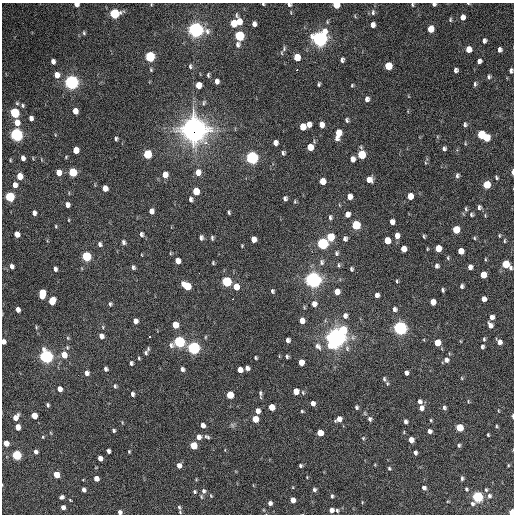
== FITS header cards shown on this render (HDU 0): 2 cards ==
NAXIS1  =                  512 / Axis length
NAXIS2  =                  512 / Axis length

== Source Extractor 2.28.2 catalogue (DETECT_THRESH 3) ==
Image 512 x 512 px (HDU 0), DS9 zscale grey, 1 PNG px = 1 image px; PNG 516 x 516 px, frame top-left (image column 1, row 512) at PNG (2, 3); no overlay
Background 1170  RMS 35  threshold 104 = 3 sigma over >= 5 px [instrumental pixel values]
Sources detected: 286; all 286 listed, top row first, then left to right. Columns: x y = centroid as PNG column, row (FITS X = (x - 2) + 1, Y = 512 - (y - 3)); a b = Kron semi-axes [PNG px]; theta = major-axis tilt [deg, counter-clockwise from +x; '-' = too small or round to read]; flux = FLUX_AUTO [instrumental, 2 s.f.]
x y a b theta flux
468 3 4 3 - 2.3e+03
76 4 4 4 - 1.3e+04
263 4 3 3 - 2.3e+03
289 4 5 4 - 5.4e+03
434 4 4 3 - 5.3e+03
336 5 5 5 - 5.2e+04
412 5 5 3 - 2.7e+03
373 12 8 5 89 5.1e+03
114 14 6 6 - 2.0e+05
462 17 5 5 - 1.3e+04
450 20 6 4 90 3.3e+03
239 22 8 6 -83 2.8e+04
233 23 7 5 79 4.9e+04
254 24 5 4 - 9.6e+03
373 25 5 4 - 1.1e+04
431 29 6 5 - 3.9e+04
196 30 6 6 - 1.1e+06
84 33 5 4 - 3.1e+03
239 36 6 5 - 2.0e+05
320 39 7 6 - 1.1e+06
484 41 5 4 - 6.6e+03
237 44 8 6 83 8.1e+03
284 49 9 5 66 5.2e+03
469 49 5 5 - 2.4e+04
499 50 5 4 - 7.6e+03
150 57 6 5 - 2.1e+05
297 57 6 5 - 4.3e+04
342 60 5 4 - 5.9e+03
53 61 5 4 - 9.4e+03
479 61 5 4 - 8.2e+03
190 66 6 4 -88 4.2e+03
388 66 6 5 - 6.0e+04
151 70 5 4 - 2.7e+03
297 70 3 2 - 3.3e+03
456 70 4 4 - 6.2e+03
511 71 5 3 - 5.9e+03
57 75 6 5 - 1.9e+04
208 75 4 3 - 3.5e+03
489 77 5 5 - 4.4e+03
217 81 5 4 - 8.8e+03
71 82 6 6 - 9.2e+05
319 84 4 3 - 3.4e+03
475 84 6 4 -89 4.2e+03
198 85 5 5 - 2.6e+04
352 85 4 3 - 2.4e+03
367 99 5 4 - 8.2e+03
204 102 7 5 63 4.2e+03
22 105 6 5 - 4.0e+03
75 111 5 4 - 2.0e+04
14 113 6 5 - 1.8e+05
31 118 5 4 - 8.7e+03
347 120 6 4 -86 4.4e+03
17 122 6 5 - 2.1e+04
465 124 5 5 - 4.6e+03
309 125 5 5 - 1.4e+04
321 125 5 5 - 1.5e+04
302 127 6 5 - 3.2e+04
194 129 10 10 - 2.6e+06
338 134 9 5 76 3.9e+04
16 135 6 5 - 6.3e+05
481 135 6 5 - 8.9e+04
486 138 6 5 - 5.0e+04
116 139 4 3 - 3.7e+03
275 143 5 4 - 1.2e+04
465 143 5 3 - 2.1e+03
310 147 5 5 - 3.3e+04
444 148 5 4 - 5.1e+03
76 150 5 5 - 3.0e+04
283 153 5 3 - 4.3e+03
147 154 6 5 - 1.0e+05
361 155 6 5 - 9.0e+04
23 158 5 4 - 9.0e+03
252 158 6 5 - 6.1e+05
352 159 5 4 - 1.2e+04
10 160 5 3 - 2.1e+03
59 172 5 5 - 2.2e+04
72 172 6 5 - 1.1e+05
198 172 7 6 - 1.8e+04
513 172 5 2 - 1.2e+04
165 175 6 5 - 2.0e+04
19 176 5 5 - 3.1e+04
457 176 5 4 - 5.3e+03
496 177 4 3 - 3.3e+03
369 180 7 6 - 1.6e+04
322 181 5 5 - 2.5e+04
15 185 5 5 - 1.4e+04
486 185 6 5 - 6.1e+04
105 188 5 5 - 1.9e+04
196 191 6 5 - 4.9e+04
349 196 6 5 - 1.5e+04
410 196 5 5 - 2.5e+04
10 197 6 5 - 2.0e+05
285 198 4 4 - 5.6e+03
190 199 6 4 88 6.0e+03
295 202 5 4 - 3.0e+03
67 205 5 4 - 1.0e+04
479 207 6 5 - 5.1e+03
466 209 7 4 -76 3.4e+03
151 211 5 4 - 1.3e+04
229 212 4 2 - 3.2e+03
34 213 5 4 - 8.8e+03
347 214 5 4 - 1.2e+04
471 215 4 4 - 3.7e+03
330 217 6 4 88 4.7e+03
69 220 5 3 - 1.8e+03
392 222 5 4 - 1.1e+04
356 225 6 5 - 1.2e+05
56 226 5 3 - 2.1e+03
456 230 6 5 - 5.0e+04
17 234 5 4 - 1.9e+04
141 234 5 4 - 5.5e+03
499 235 6 3 82 2.3e+03
397 236 5 5 - 1.4e+04
424 236 3 3 - 2.8e+03
330 237 6 5 - 7.4e+04
201 238 5 4 - 6.7e+03
212 238 6 4 -84 3.8e+03
474 238 5 4 - 2.7e+03
253 239 5 5 - 1.7e+04
345 239 5 4 - 6.4e+03
387 241 5 5 - 3.5e+04
504 241 6 3 90 2.6e+03
123 242 6 4 -77 5.7e+03
100 244 5 4 - 5.8e+03
322 244 6 5 - 3.6e+05
242 246 3 2 - 1.9e+03
438 248 5 5 - 3.2e+04
403 249 5 5 - 1.9e+04
461 251 5 5 - 2.5e+04
170 253 5 3 - 2.2e+03
336 253 6 5 - 4.8e+03
86 256 6 5 - 1.7e+05
448 258 5 3 - 2.5e+03
485 259 5 3 - 2.1e+03
177 261 5 4 - 1.7e+04
322 262 8 6 81 6.8e+03
213 263 4 3 - 2.6e+03
506 264 7 5 -37 6.5e+04
339 265 6 4 -75 3.7e+03
12 266 6 5 - 9.7e+03
437 266 4 4 - 6.1e+03
133 267 5 4 - 4.8e+03
470 267 5 4 - 9.5e+03
55 269 4 4 - 6.8e+03
351 269 4 4 - 3.9e+03
199 273 2 2 - 3.3e+03
483 275 5 5 - 2.9e+04
313 280 6 6 - 1.3e+06
397 281 4 4 - 2.9e+03
226 282 6 5 - 2.0e+05
187 286 7 5 -38 7.7e+04
462 286 4 3 - 4.8e+03
236 287 6 5 - 2.4e+04
443 290 4 3 - 3.8e+03
272 291 4 3 - 4.0e+03
337 292 5 5 - 2.0e+04
42 294 8 5 82 6.2e+04
377 295 4 4 - 8.0e+03
233 299 3 2 - 3.2e+03
484 299 5 4 - 1.0e+04
52 301 6 5 - 5.0e+04
433 302 5 5 - 2.3e+04
110 304 5 4 - 3.9e+03
314 304 6 6 - 1.2e+04
304 307 6 3 -73 2.5e+03
18 309 5 4 - 1.2e+04
394 309 6 5 - 6.2e+03
345 316 7 6 - 9.0e+03
492 317 5 5 - 1.1e+04
135 321 5 4 - 1.1e+04
302 321 5 5 - 1.6e+04
175 325 5 5 - 3.7e+04
490 325 6 5 - 1.1e+04
36 327 5 4 - 2.4e+03
103 327 5 3 - 2.4e+03
400 328 6 6 - 8.0e+05
343 330 8 7 - 6.9e+04
101 336 6 5 - 1.2e+04
150 336 3 3 - 1.9e+04
336 337 7 7 - 1.7e+06
68 338 5 4 - 2.5e+03
484 339 6 4 -89 3.4e+03
288 340 4 4 - 8.0e+03
460 341 4 3 - 1.7e+03
3 342 5 4 - 9.9e+03
179 342 6 6 - 3.6e+05
499 342 6 4 -61 1.2e+04
437 343 5 5 - 3.2e+04
332 345 6 5 - 7.6e+04
318 346 10 7 -47 1.0e+04
482 347 4 4 - 5.0e+03
194 348 6 5 - 6.2e+05
146 353 7 6 - 6.2e+03
64 355 6 5 - 3.1e+04
46 356 6 5 - 7.7e+05
287 357 4 4 - 4.3e+03
139 358 4 3 - 2.7e+03
256 358 4 3 - 3.0e+03
446 360 6 6 - 8.6e+03
301 362 5 5 - 2.3e+04
131 363 5 3 - 5.1e+03
247 368 4 4 - 8.4e+03
106 369 5 4 - 5.9e+03
182 369 4 4 - 6.4e+03
240 370 5 4 - 1.7e+04
86 373 5 5 - 1.0e+04
406 373 4 4 - 6.7e+03
462 378 5 3 - 2.2e+03
384 379 8 5 -88 5.5e+03
115 386 5 4 - 3.5e+03
60 389 5 4 - 1.6e+04
296 391 5 5 - 2.5e+04
260 393 8 4 89 5.1e+03
132 394 5 4 - 6.2e+03
230 395 5 5 - 5.7e+04
420 401 6 5 - 7.7e+03
468 401 5 3 - 2.2e+03
313 403 5 4 - 1.0e+04
48 405 4 3 - 3.8e+03
271 407 5 5 - 3.1e+04
356 407 6 5 - 4.3e+03
421 408 6 5 - 1.1e+04
444 408 5 5 - 5.1e+03
258 411 5 4 - 1.4e+04
302 411 3 3 - 2.8e+03
34 416 5 4 - 3.5e+04
513 416 4 2 - 6.4e+03
15 417 6 4 54 2.0e+04
255 419 5 5 - 3.2e+04
339 419 7 5 31 1.4e+04
370 419 6 5 - 5.8e+03
431 420 4 4 - 2.5e+03
405 422 5 4 - 6.2e+03
203 425 5 4 - 1.2e+04
232 425 8 4 -46 4.8e+03
496 426 4 4 - 2.6e+03
18 427 5 4 - 1.9e+04
459 428 5 5 - 7.2e+04
114 430 4 3 - 4.0e+03
429 431 5 5 - 7.5e+03
320 433 5 5 - 3.5e+04
488 435 3 3 - 2.6e+03
43 437 4 4 - 2.1e+03
198 437 6 6 - 1.2e+04
207 437 8 4 -24 4.9e+03
363 438 4 4 - 2.4e+03
411 440 5 4 - 1.7e+04
6 443 5 4 - 2.4e+04
193 445 5 5 - 6.0e+04
459 445 5 5 - 4.0e+03
108 451 4 3 - 6.7e+03
36 452 4 4 - 7.2e+03
129 452 3 2 - 2.2e+03
415 453 4 4 - 5.9e+03
16 455 5 5 - 2.1e+05
100 458 5 4 - 1.4e+04
179 465 5 5 - 1.2e+04
300 465 3 3 - 3.7e+03
508 465 5 3 - 2.0e+03
389 468 5 4 - 3.2e+03
56 475 5 4 - 4.4e+04
96 478 4 4 - 1.8e+04
462 478 5 4 - 4.3e+03
424 488 5 5 - 7.3e+03
466 489 5 4 - 3.3e+03
84 490 4 4 - 8.2e+03
314 490 5 5 - 5.3e+03
486 490 5 4 - 3.4e+03
203 491 7 6 - 7.7e+03
195 492 5 5 - 3.9e+03
211 496 5 4 - 2.4e+03
332 496 5 4 - 4.2e+03
489 496 6 5 - 6.0e+03
62 497 4 4 - 6.2e+03
477 497 6 5 - 3.5e+05
70 500 4 2 - 1.9e+03
293 500 5 4 - 2.0e+04
270 503 4 4 - 7.9e+03
63 507 4 4 - 1.1e+04
179 507 6 4 -72 3.6e+03
264 510 6 3 -71 2.6e+03
331 510 5 5 - 1.1e+04
337 510 5 3 - 3.9e+03
120 512 4 4 - 7.8e+03
180 512 5 3 - 2.6e+03
512 512 4 3 - 6.9e+04
At the frame edge (FLAGS 8, measured only in part): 12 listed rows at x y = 468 3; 76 4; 263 4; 289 4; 434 4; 336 5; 412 5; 513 172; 3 342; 513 416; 120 512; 512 512